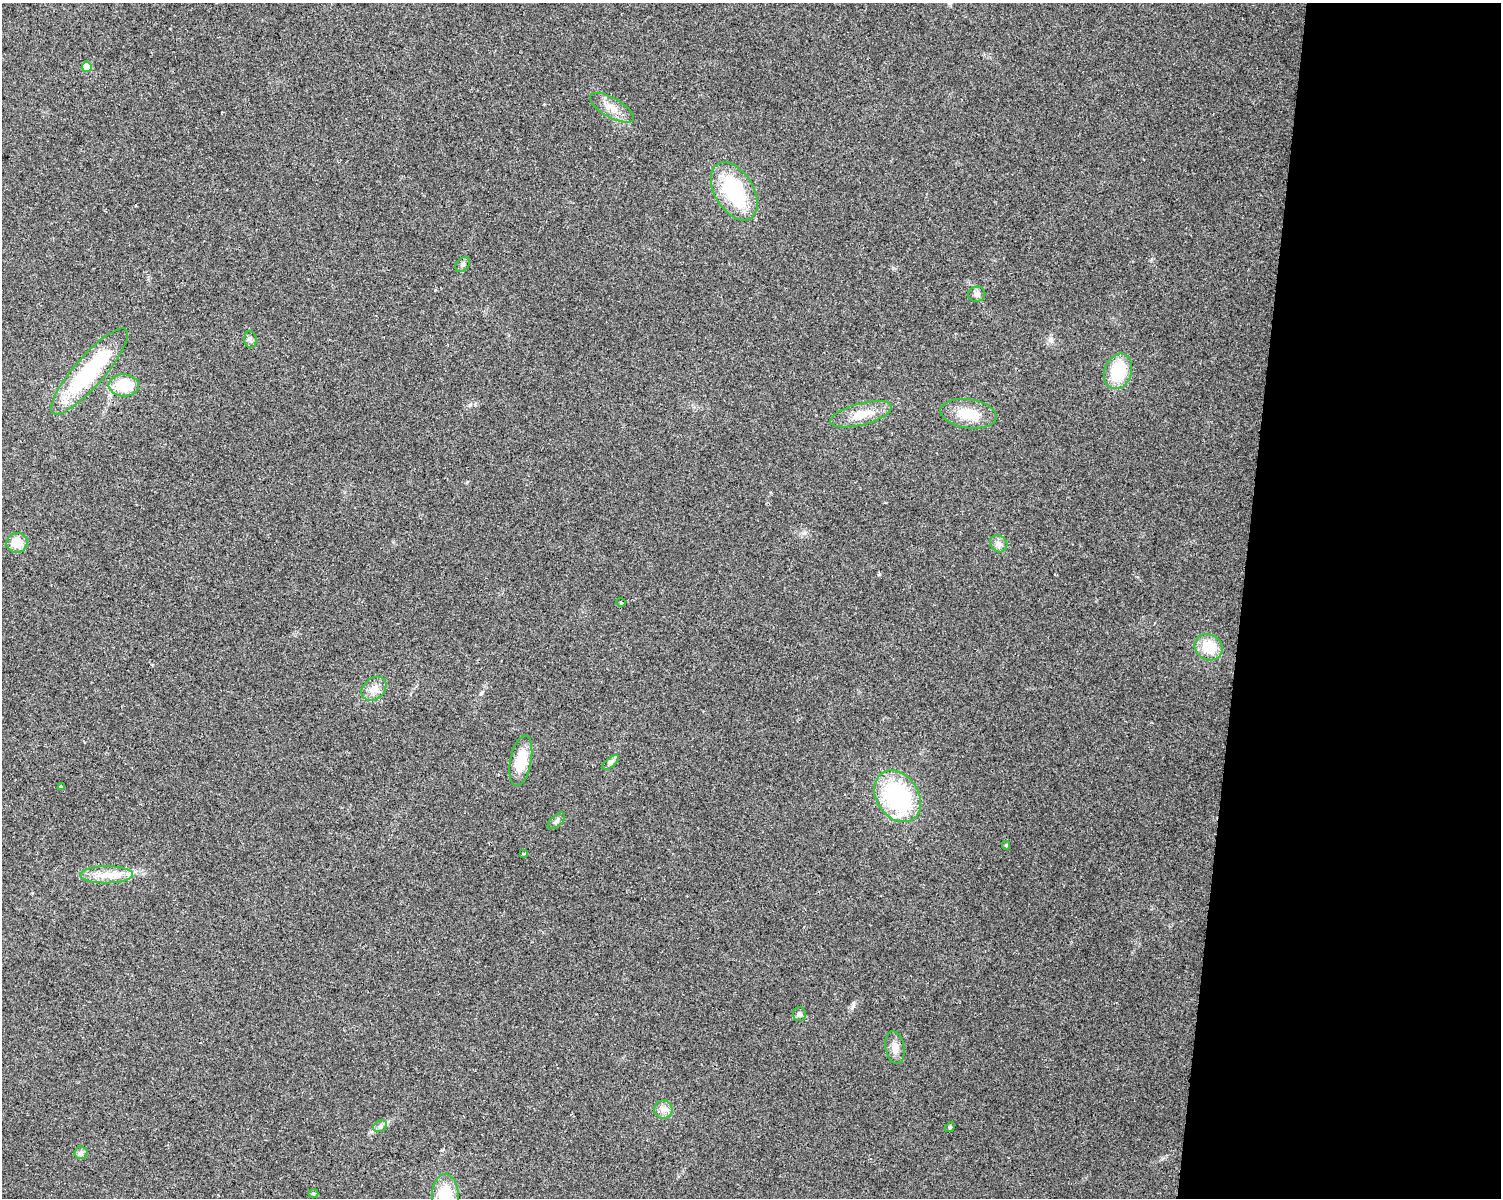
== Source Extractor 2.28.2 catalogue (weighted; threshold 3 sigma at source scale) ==
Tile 9 of 3 x 4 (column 3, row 3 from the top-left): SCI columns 3281-4779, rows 1197-2392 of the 5002 x 4788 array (HDU 1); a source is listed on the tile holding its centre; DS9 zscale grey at full resolution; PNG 1503 x 1200 px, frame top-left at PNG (2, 3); each listed source drawn as its Kron ellipse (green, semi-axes under 4 px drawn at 4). Shown black and unused: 17% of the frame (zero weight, under 2 of 3 exposures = <1% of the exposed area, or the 3 px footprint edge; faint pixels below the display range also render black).
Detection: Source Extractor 2.28.2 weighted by HDU 2 'WHT'; one run over the whole footprint, this tile lists its part. Background 0.0647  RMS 0.0074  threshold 0.0335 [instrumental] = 3 sigma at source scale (4.5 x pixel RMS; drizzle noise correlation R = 1.50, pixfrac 1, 0.0396/0.0396 arcsec/px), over >= 5 px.
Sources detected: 33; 1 inside a brighter listed object's ellipse — not listed separately; the other 32 listed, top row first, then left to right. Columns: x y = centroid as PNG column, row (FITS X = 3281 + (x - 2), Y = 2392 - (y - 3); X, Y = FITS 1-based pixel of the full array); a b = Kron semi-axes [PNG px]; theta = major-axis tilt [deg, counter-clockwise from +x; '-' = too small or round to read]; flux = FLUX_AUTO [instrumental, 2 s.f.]
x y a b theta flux
87 67 5 5 - 15
612 108 25 9 -30 9.2
734 191 32 19 -59 57
463 265 8 6 46 2
977 294 9 7 4 2.8
250 339 8 6 -87 2.1
89 371 55 15 49 79
1118 371 18 13 72 32
124 385 15 11 -3 24
861 414 32 10 14 13
968 414 28 14 -8 21
17 543 10 10 - 12
999 544 9 8 - 3.4
621 602 4 3 - 0.7
1209 647 14 12 -31 20
374 689 14 10 41 6.8
521 761 26 10 79 20
611 763 10 4 39 2
61 786 4 3 - 1.8
897 796 28 21 -56 81
556 821 11 5 43 2
1006 845 4 4 - 1
523 854 3 3 - 1.3
107 875 26 8 0 12
799 1014 7 6 - 2.7
895 1048 16 9 -79 6.6
663 1109 9 9 - 4.3
380 1126 7 5 28 2.1
950 1127 5 4 - 0.84
81 1153 6 6 - 2
313 1193 5 3 - 0.84
445 1196 22 13 -89 30
Isophote crosses this tile's border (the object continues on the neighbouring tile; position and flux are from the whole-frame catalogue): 1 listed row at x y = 445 1196
Unlisted compact peaks at least as high as the median listed source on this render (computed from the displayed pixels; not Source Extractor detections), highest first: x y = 853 1006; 482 692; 435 290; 804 533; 470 405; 1050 340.